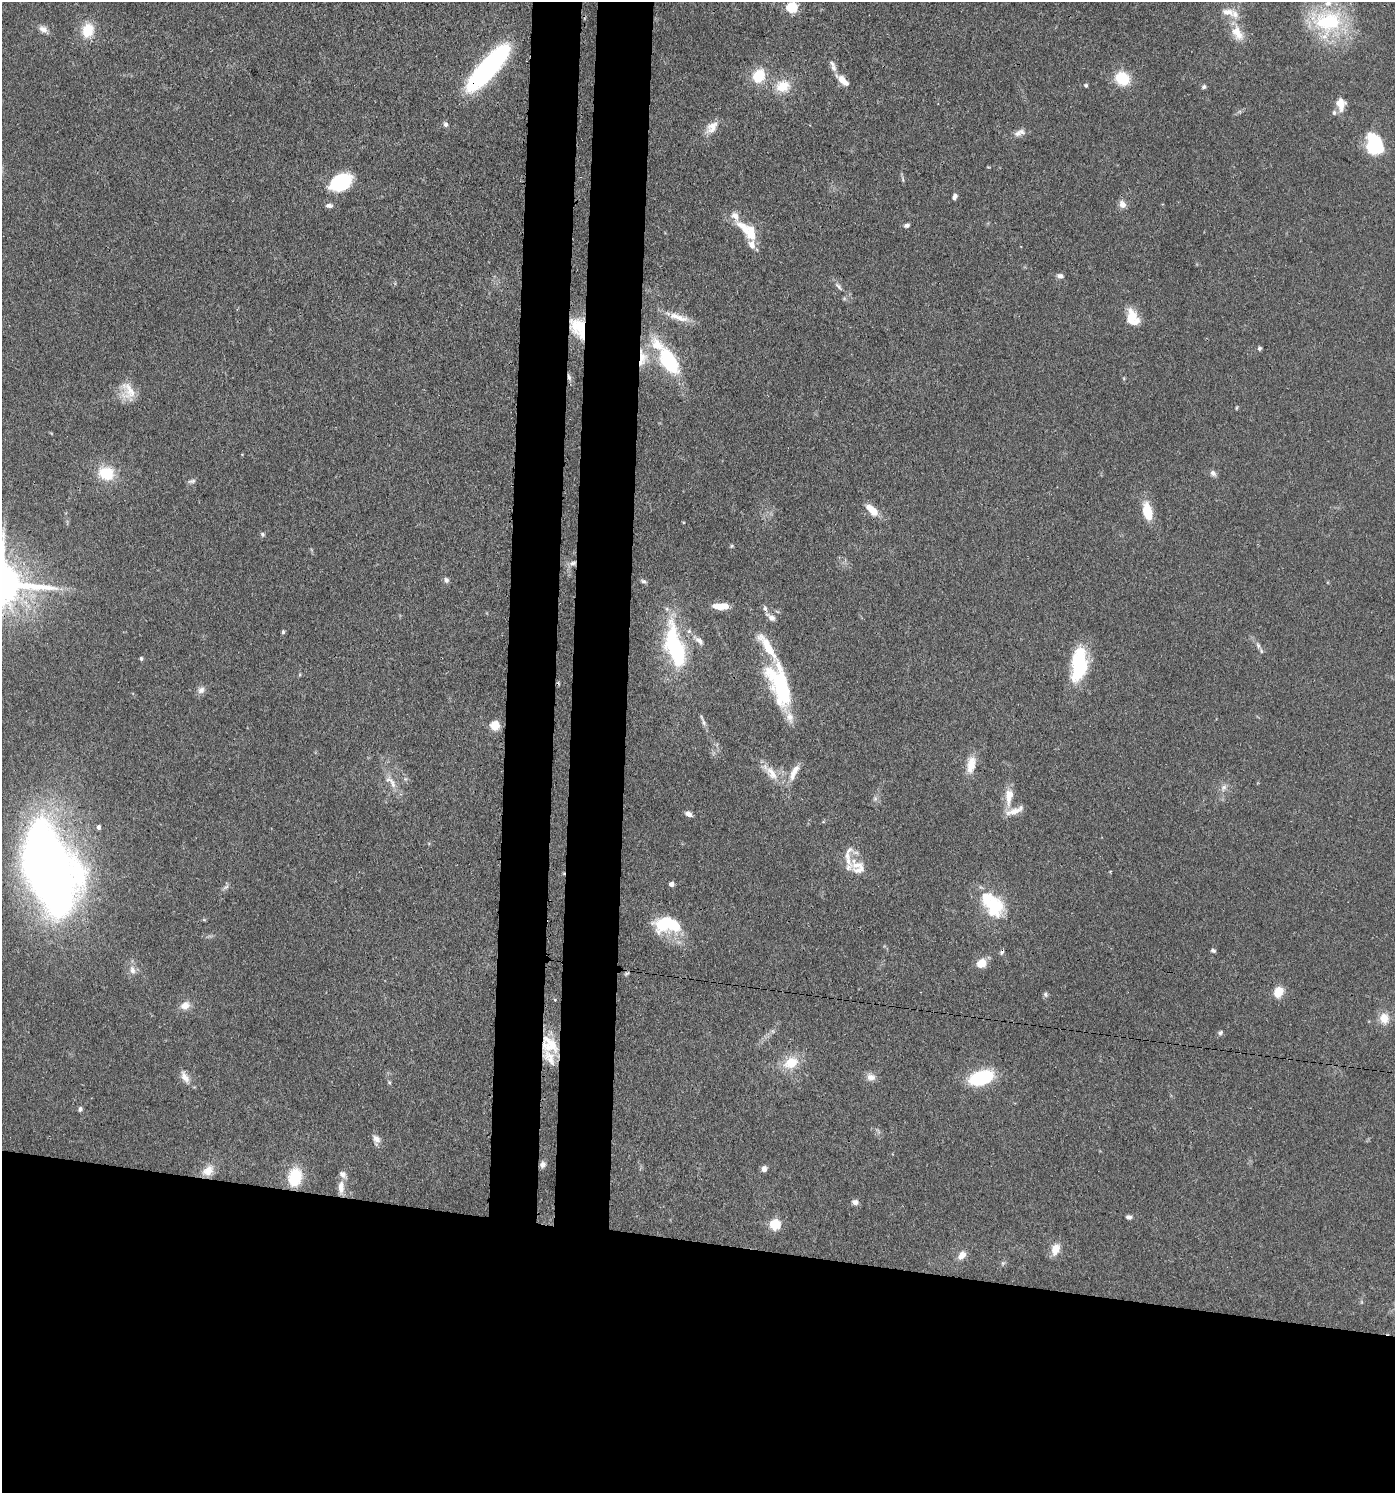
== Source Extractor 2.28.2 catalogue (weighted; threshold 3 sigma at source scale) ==
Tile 8 of 3 x 3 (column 2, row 3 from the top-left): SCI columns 1683-3075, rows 72-1562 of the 4641 x 4614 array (HDU 1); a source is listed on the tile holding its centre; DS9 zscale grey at full resolution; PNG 1397 x 1495 px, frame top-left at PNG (2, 2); no overlay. Shown black and unused: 23% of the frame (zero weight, under 3 of 4 exposures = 9% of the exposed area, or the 3 px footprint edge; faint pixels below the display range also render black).
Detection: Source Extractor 2.28.2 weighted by HDU 2 'WHT'; one run over the whole footprint, this tile lists its part. Background 0.15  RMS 0.0055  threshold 0.0249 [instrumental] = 3 sigma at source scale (4.5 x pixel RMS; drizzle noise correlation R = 1.50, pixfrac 1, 0.05/0.05 arcsec/px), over >= 5 px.
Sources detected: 132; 4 inside a brighter object's white glare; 2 cosmic-ray / hot-pixel residue — not listed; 23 inside a brighter listed object's ellipse — not listed separately; the other 103 listed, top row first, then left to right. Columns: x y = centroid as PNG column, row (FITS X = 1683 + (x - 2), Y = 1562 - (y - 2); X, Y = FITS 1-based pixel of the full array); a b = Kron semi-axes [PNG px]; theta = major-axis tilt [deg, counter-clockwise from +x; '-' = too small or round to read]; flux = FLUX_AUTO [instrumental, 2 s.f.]
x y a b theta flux
792 7 5 5 - 49
1228 12 21 10 -9 5.9
1327 21 42 27 -5 49
43 29 12 8 -26 3.1
88 30 18 14 72 13
1236 30 18 13 72 7.9
488 68 49 13 48 140
834 68 12 7 -73 2.9
759 76 14 11 62 17
1122 78 17 14 -31 16
842 80 14 8 -42 5.5
1086 85 4 4 - 0.84
783 86 19 15 14 12
1204 87 6 5 - 1.1
1341 104 16 10 -86 6
445 124 7 6 - 1.4
712 127 18 11 49 5.8
1021 132 12 7 -21 2.5
1373 142 21 14 80 26
903 180 8 3 -71 0.94
340 182 24 15 27 31
955 197 7 5 66 2.2
1122 204 11 9 -59 3.3
329 205 9 5 -1 2
907 225 6 5 - 1.5
745 229 34 12 -48 13
1060 276 8 6 -18 1.9
838 286 14 5 -47 2.1
679 317 27 8 -15 7.8
1132 318 20 13 -70 11
580 327 21 17 -37 19
1260 348 5 4 - 1.1
642 358 25 12 84 11
668 361 28 14 -60 44
569 377 9 5 -71 1.8
128 391 25 17 -70 9.9
1236 408 5 3 - 0.55
106 473 19 15 -20 16
1213 473 9 7 -44 2
192 481 11 5 12 1.4
872 510 18 8 -43 8.3
1147 512 15 8 -77 17
263 534 7 5 -42 0.89
573 563 11 6 17 2.8
446 580 7 6 - 1.6
643 581 9 4 -20 1.2
720 606 16 6 0 8.8
283 632 5 4 - 0.95
699 641 12 6 -44 2.8
767 646 106 23 -68 39
1258 646 8 5 -64 1.5
675 647 53 19 -75 54
141 658 5 4 - 0.86
1079 666 34 18 82 35
201 690 10 8 45 2.7
704 723 10 5 -79 1.8
494 726 5 5 - 29
971 765 23 10 79 8.3
794 772 24 8 64 6.5
772 773 24 11 -55 8.8
405 779 6 5 - 1
391 782 25 8 -53 6.3
1224 788 10 8 64 2.6
1009 796 26 11 85 8.7
688 814 7 5 -28 2.9
823 822 4 4 - 0.67
98 827 4 4 - 1.6
849 850 13 7 39 2.8
856 865 22 13 2 8.3
49 869 63 31 -72 720
671 884 4 4 - 3.6
226 887 10 4 33 1.3
995 905 27 23 -72 28
664 924 25 18 35 20
1213 951 5 4 - 1.1
981 963 10 8 29 7.6
132 970 13 8 -75 3.6
627 973 8 3 19 0.81
1278 992 8 6 64 14
1045 994 6 5 - 1.1
555 1000 4 3 - 0.65
185 1005 12 10 27 4.9
1384 1018 14 12 -75 7.2
1220 1033 7 5 51 1.2
549 1044 25 20 -48 16
791 1063 21 14 26 12
185 1077 17 9 -59 4.5
871 1077 12 10 -7 3.7
981 1078 23 12 18 40
389 1082 5 4 - 0.71
80 1109 6 5 - 1.3
376 1139 13 8 -78 3.3
543 1165 7 6 - 2.4
764 1169 6 5 - 2.8
208 1171 17 12 38 7
295 1177 16 11 79 24
341 1187 18 8 88 5.3
855 1202 8 7 - 2.2
1129 1217 7 5 -17 1.5
775 1225 5 5 - 45
1055 1249 14 9 71 6.9
962 1255 12 8 41 3.7
1003 1263 6 6 - 1
Overlapping masked pixels (flux is a lower limit): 7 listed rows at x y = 488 68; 580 327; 642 358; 569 377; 573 563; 767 646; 549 1044